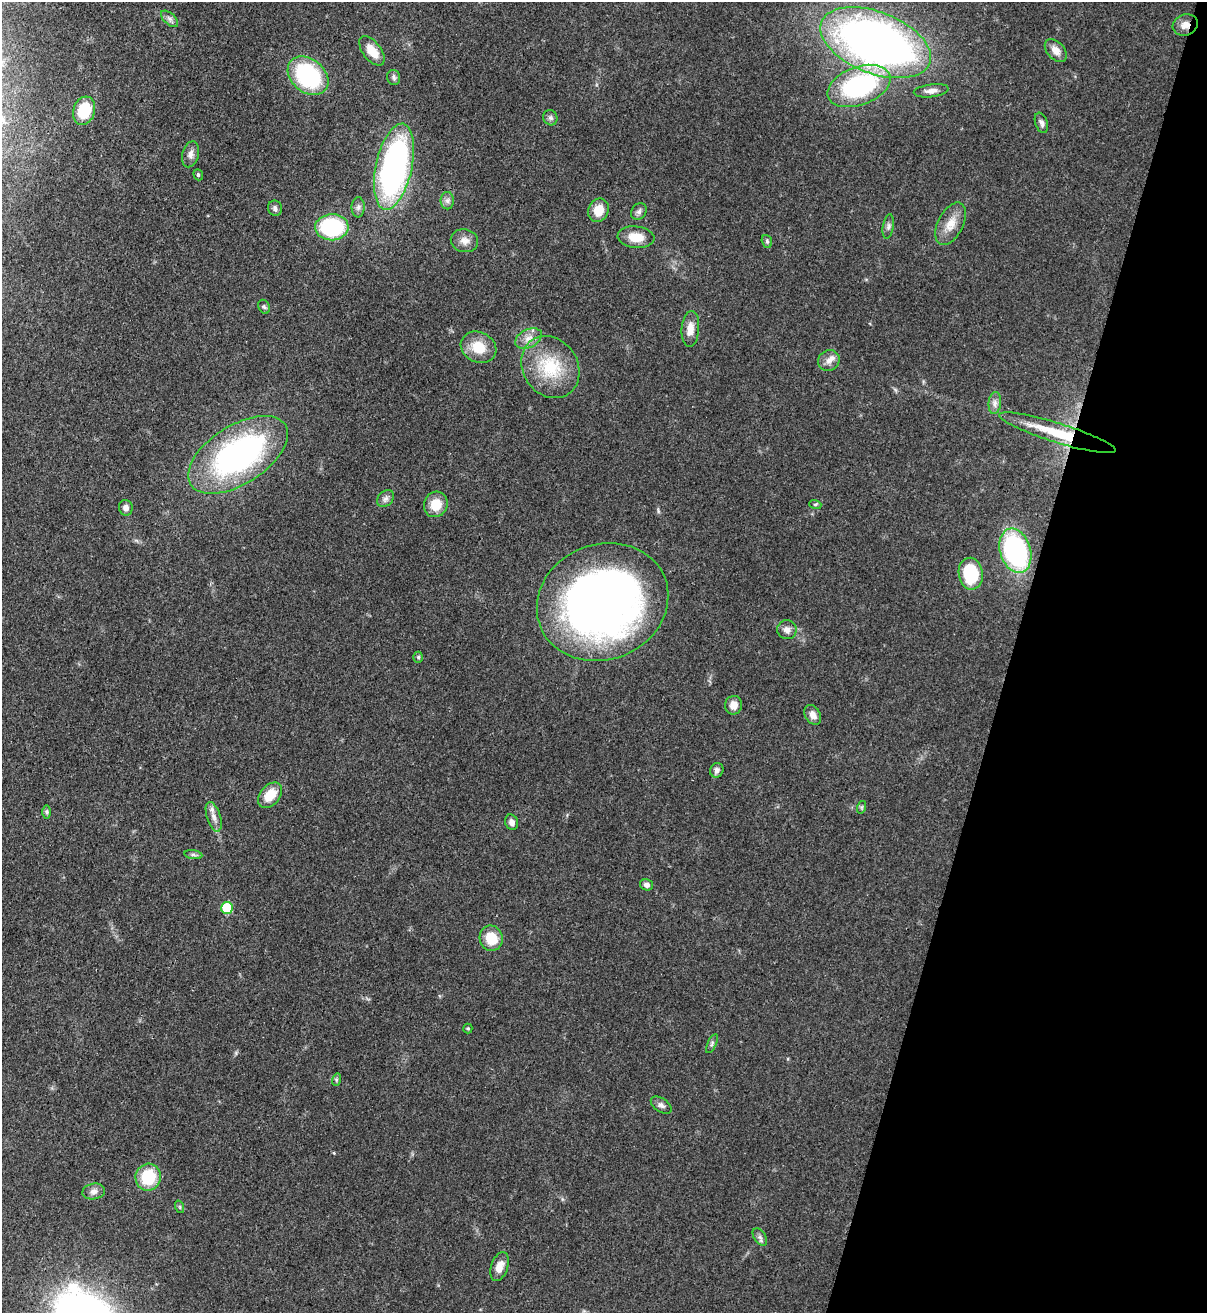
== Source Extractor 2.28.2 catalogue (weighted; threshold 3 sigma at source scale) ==
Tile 8 of 4 x 4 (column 4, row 2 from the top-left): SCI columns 3959-5163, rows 2652-3962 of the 5380 x 5303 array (HDU 1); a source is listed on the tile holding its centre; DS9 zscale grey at full resolution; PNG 1209 x 1315 px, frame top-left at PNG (2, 2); each listed source drawn as its Kron ellipse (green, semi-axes under 4 px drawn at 4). Shown black and unused: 16% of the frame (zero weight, under 3 of 4 exposures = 7% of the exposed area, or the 3 px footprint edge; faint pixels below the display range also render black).
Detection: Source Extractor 2.28.2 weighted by HDU 2 'WHT'; one run over the whole footprint, this tile lists its part. Background 0.0834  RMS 0.0039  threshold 0.0177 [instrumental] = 3 sigma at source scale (4.5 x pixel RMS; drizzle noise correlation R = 1.50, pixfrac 1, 0.05/0.05 arcsec/px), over >= 5 px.
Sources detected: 66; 1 inside a brighter listed object's ellipse — not listed separately; the other 65 listed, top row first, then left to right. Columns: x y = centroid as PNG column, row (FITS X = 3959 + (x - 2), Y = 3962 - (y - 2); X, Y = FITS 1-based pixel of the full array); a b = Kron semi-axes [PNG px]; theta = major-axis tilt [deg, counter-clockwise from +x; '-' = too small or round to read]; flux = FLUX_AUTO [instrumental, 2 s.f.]
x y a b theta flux
170 19 10 5 -42 1.4
1185 25 13 10 20 3.2
876 43 58 31 -21 280
1056 50 13 8 -49 3.3
372 51 17 9 -52 6.5
308 76 22 16 -40 44
394 77 7 6 - 1
859 86 33 19 20 59
931 91 17 6 7 2.3
84 111 14 11 72 16
550 118 8 7 - 1.1
1041 123 10 6 -71 1.4
190 154 13 8 74 2.2
394 167 44 18 78 120
198 175 6 4 -69 0.62
447 201 9 6 -89 1.5
358 207 10 6 89 1.5
275 208 8 7 - 1.3
598 210 12 10 66 6.9
639 212 9 7 57 1.3
951 224 23 12 63 6
888 226 12 5 81 1.4
332 227 16 13 2 39
636 237 18 11 -6 6.5
464 241 14 11 -12 3.1
767 241 6 5 - 0.65
264 307 7 5 -65 0.83
690 329 18 8 85 4.3
529 338 14 9 27 3.4
479 347 18 15 -26 9.1
829 360 11 10 - 2.8
550 367 33 27 -56 22
995 403 11 6 85 1.8
1057 433 61 9 -17 20
238 455 56 29 32 110
386 499 9 7 44 1.6
436 504 13 11 66 7.3
815 504 6 4 -17 0.56
126 508 8 7 - 2.1
1015 551 23 15 -72 64
971 574 16 12 -81 22
603 602 67 57 22 290
787 630 10 9 - 2.2
418 657 5 4 - 0.66
733 705 9 8 - 3.5
813 715 10 7 -59 2.4
717 770 7 6 - 1.5
270 795 14 10 50 7.1
862 807 6 4 71 0.54
47 812 7 4 -89 0.76
214 817 15 7 -72 2.5
512 822 8 6 -70 1.8
193 855 9 4 -8 0.91
646 885 7 5 -16 1.5
227 908 6 6 - 19
491 938 13 11 -69 9.5
468 1029 5 4 - 0.57
712 1044 10 4 64 1
336 1080 6 4 72 0.66
661 1105 12 6 -34 1.6
148 1177 13 12 - 16
94 1191 11 8 11 2.1
180 1207 6 4 -72 0.56
760 1237 9 5 -55 1.3
500 1267 15 8 72 3.9
Overlapping masked pixels (flux is a lower limit): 2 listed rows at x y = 1185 25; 1057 433